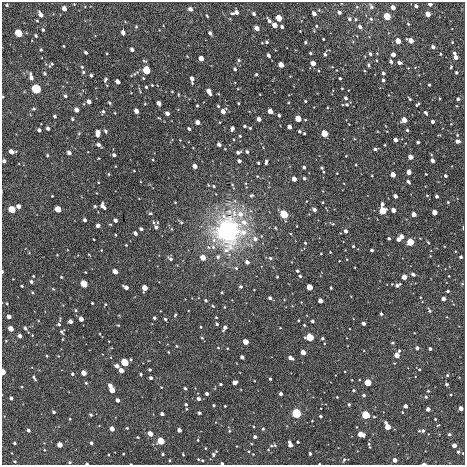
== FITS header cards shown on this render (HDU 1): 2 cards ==
NAXIS1  =                  463 / length of data axis 1
NAXIS2  =                  463 / length of data axis 2

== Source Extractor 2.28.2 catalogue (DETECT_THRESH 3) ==
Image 463 x 463 px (HDU 1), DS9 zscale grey, 1 PNG px = 1 image px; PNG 467 x 467 px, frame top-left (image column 1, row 463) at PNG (2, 2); no overlay
Background -4.98e-05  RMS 0.0018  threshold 0.00552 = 3 sigma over >= 5 px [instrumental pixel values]
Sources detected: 407; all 407 listed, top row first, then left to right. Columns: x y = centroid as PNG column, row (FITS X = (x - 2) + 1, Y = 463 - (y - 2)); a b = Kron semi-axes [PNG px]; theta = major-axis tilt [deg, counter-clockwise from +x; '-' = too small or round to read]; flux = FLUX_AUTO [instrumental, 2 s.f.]
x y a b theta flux
430 4 4 3 - 0.61
7 5 4 4 - 0.14
371 6 7 6 - 0.32
416 6 4 3 - 0.37
357 7 5 3 - 0.11
393 7 4 3 - 1.1
64 8 4 4 - 0.76
190 9 4 4 - 0.55
237 12 4 4 - 0.53
339 12 4 3 - 0.44
232 13 5 3 - 0.15
41 14 6 4 -59 0.63
254 14 3 3 - 0.31
314 14 4 3 - 0.71
428 14 4 4 - 1.8
207 16 3 2 - 0.11
387 16 4 4 - 9.4
279 18 4 4 - 3.9
349 19 5 5 - 0.28
356 19 4 3 - 0.16
371 19 4 4 - 0.2
37 21 3 3 - 0.11
269 21 5 3 - 0.4
408 24 3 2 - 0.12
275 25 4 4 - 1.6
316 26 4 4 - 0.13
136 27 4 4 - 0.14
282 27 3 3 - 0.3
360 27 4 3 - 0.37
257 28 4 4 - 0.96
43 30 4 3 - 0.16
300 31 2 2 - 0.068
19 33 5 4 - 7.6
123 33 5 3 - 0.65
210 33 4 3 - 0.39
36 36 4 3 - 0.15
323 39 3 2 - 0.11
411 40 4 4 - 1.7
398 41 4 4 - 3
267 42 4 3 - 0.22
305 42 3 3 - 0.17
452 42 4 4 - 0.099
262 43 3 2 - 0.079
64 46 3 2 - 0.09
433 47 4 3 - 0.51
132 49 4 3 - 0.46
41 50 3 2 - 0.12
86 52 4 3 - 0.24
310 53 3 3 - 0.16
454 53 4 3 - 0.18
325 54 4 3 - 0.27
370 54 3 3 - 0.25
440 54 3 3 - 0.12
268 55 4 3 - 0.35
393 55 4 4 - 0.73
456 57 4 3 - 0.95
201 58 4 4 - 1.2
239 60 5 4 - 0.21
391 61 4 3 - 0.23
399 62 4 3 - 0.54
313 63 4 4 - 1.4
51 65 8 3 44 0.2
281 65 4 3 - 2
369 65 5 3 - 0.16
82 67 4 3 - 0.12
451 67 3 2 - 0.13
235 69 3 3 - 0.23
146 70 5 4 - 7.8
83 72 4 4 - 0.19
456 72 3 3 - 0.2
44 73 4 3 - 0.17
383 73 4 3 - 0.32
256 74 3 2 - 0.13
91 75 3 3 - 0.19
31 77 8 4 -77 0.57
340 78 3 3 - 0.16
192 79 6 3 -85 0.69
105 80 5 3 - 0.2
383 80 3 3 - 0.31
118 82 4 4 - 0.81
152 85 3 2 - 0.11
429 85 3 3 - 0.16
146 87 3 3 - 0.15
36 89 6 5 - 10
238 89 3 2 - 0.082
342 89 3 2 - 0.1
209 91 6 3 -61 1.2
172 92 3 2 - 0.088
178 94 4 3 - 0.095
65 96 4 3 - 0.2
3 97 3 2 - 0.1
346 98 3 3 - 0.35
410 99 4 2 - 0.13
458 99 3 3 - 0.25
305 101 3 3 - 0.13
89 102 4 3 - 0.7
109 103 4 3 - 0.16
159 103 4 3 - 0.78
238 103 3 2 - 0.11
145 104 4 3 - 0.084
347 104 3 3 - 0.15
417 105 5 3 - 0.19
197 106 3 3 - 0.15
218 106 3 3 - 0.15
34 109 5 4 - 0.16
77 110 4 4 - 0.74
103 111 6 4 73 0.2
136 111 4 3 - 1
223 111 4 4 - 1.2
270 111 4 4 - 1.9
115 113 4 2 - 0.079
167 113 4 3 - 0.6
426 113 4 3 - 0.23
279 115 3 3 - 0.27
55 116 3 3 - 0.23
159 118 4 2 - 0.086
72 119 3 3 - 0.15
259 119 4 3 - 0.76
298 119 4 4 - 4.3
404 120 4 4 - 2.2
198 122 4 4 - 0.9
433 122 3 3 - 0.44
245 126 3 3 - 0.21
289 127 4 3 - 1.2
48 128 4 3 - 0.35
232 128 4 3 - 0.44
250 128 3 3 - 0.14
189 129 3 3 - 0.24
39 130 4 3 - 0.33
407 130 3 3 - 0.19
106 131 4 3 - 0.2
299 131 4 3 - 0.2
79 133 5 3 - 0.11
98 133 6 4 89 1.2
304 133 3 2 - 0.15
324 133 4 4 - 6.7
457 135 4 3 - 0.1
240 136 3 2 - 0.12
395 140 4 3 - 0.77
457 141 4 3 - 0.62
418 142 3 3 - 0.22
219 144 4 3 - 0.51
98 145 4 3 - 0.39
385 145 3 2 - 0.078
375 149 4 3 - 0.28
11 152 5 4 - 0.89
238 152 4 3 - 0.34
247 152 4 3 - 0.29
69 153 4 3 - 0.5
47 155 3 3 - 0.14
114 155 4 3 - 0.33
411 157 4 4 - 1.4
153 160 3 2 - 0.092
432 160 4 3 - 0.65
4 161 4 3 - 0.3
239 161 4 3 - 0.43
266 162 5 3 - 0.3
258 163 3 2 - 0.15
356 165 3 2 - 0.09
195 166 4 3 - 1
304 167 3 3 - 0.33
322 168 5 5 - 0.27
409 172 4 3 - 1.2
337 173 3 2 - 0.08
109 174 4 3 - 0.13
426 174 2 2 - 0.085
393 175 4 3 - 2.1
372 176 2 2 - 0.091
445 176 3 3 - 0.31
304 178 3 3 - 0.28
294 179 4 3 - 1.5
408 182 4 3 - 0.31
214 186 4 3 - 0.14
52 196 2 2 - 0.09
251 196 5 4 - 0.19
395 196 4 3 - 0.8
427 196 4 3 - 0.12
437 196 3 3 - 0.37
175 202 3 2 - 0.088
323 202 2 2 - 0.1
448 202 3 3 - 0.099
382 204 4 3 - 0.48
18 206 4 3 - 0.71
95 206 3 3 - 0.17
103 206 6 4 -59 0.62
12 209 4 4 - 4.8
58 209 4 4 - 3.1
314 210 4 3 - 0.51
393 210 4 3 - 1.3
383 211 5 5 - 4.6
434 212 4 4 - 2
150 213 5 4 - 0.17
240 214 9 8 - 1.1
284 214 6 5 - 5.2
414 214 4 4 - 1.1
85 220 3 3 - 0.34
115 220 4 3 - 0.45
153 222 5 3 - 0.13
157 222 4 2 - 0.09
181 222 4 4 - 0.16
244 222 8 7 - 1.1
110 224 5 3 - 0.096
333 224 4 3 - 0.13
98 225 4 3 - 0.41
297 226 2 2 - 0.067
156 227 4 3 - 0.38
275 228 4 3 - 0.12
463 228 4 2 - 0.084
141 229 4 3 - 0.33
228 231 29 27 88 22
346 231 3 3 - 0.54
135 233 4 3 - 0.46
115 235 3 2 - 0.12
402 236 4 4 - 1.4
389 238 3 3 - 0.21
255 239 6 5 - 0.6
398 239 4 3 - 0.75
94 240 2 2 - 0.084
410 242 5 4 - 5
428 242 4 3 - 0.12
305 243 3 3 - 0.13
126 245 3 2 - 0.1
353 246 3 3 - 0.18
372 250 3 3 - 0.28
321 253 2 2 - 0.097
57 255 2 2 - 0.074
89 255 3 2 - 0.086
430 256 2 2 - 0.068
218 257 6 5 - 0.28
461 257 3 3 - 0.32
203 258 4 4 - 3.3
270 258 4 4 - 0.22
170 259 6 4 -34 0.34
247 262 4 3 - 0.62
236 268 5 5 - 0.21
297 271 3 3 - 0.25
2 272 3 2 - 0.14
115 272 4 4 - 1.4
413 274 4 3 - 0.49
33 276 3 2 - 0.12
300 276 3 3 - 0.2
449 276 2 2 - 0.065
61 277 3 2 - 0.12
277 277 3 2 - 0.13
404 277 4 3 - 2.2
31 282 3 3 - 0.28
84 284 5 4 - 3.9
392 284 2 2 - 0.066
462 284 4 3 - 0.093
397 285 5 3 - 0.51
22 286 3 3 - 0.12
126 287 5 3 - 0.72
241 287 4 3 - 0.29
310 287 4 4 - 4.2
145 288 4 4 - 2.2
331 288 3 3 - 0.16
53 289 5 3 - 0.11
448 291 3 3 - 0.2
32 292 4 3 - 0.11
222 292 3 2 - 0.12
270 298 3 3 - 0.37
443 299 4 3 - 0.79
206 301 3 3 - 0.22
320 301 4 4 - 1.4
7 303 3 3 - 0.092
92 303 3 3 - 0.13
105 304 4 3 - 0.1
213 306 4 3 - 0.13
225 307 4 2 - 0.089
76 310 4 3 - 0.13
429 311 5 4 - 0.21
381 314 4 3 - 0.17
175 315 4 3 - 0.16
9 317 4 3 - 0.8
216 317 3 2 - 0.11
154 318 3 3 - 0.26
81 319 4 3 - 0.95
165 319 3 3 - 0.21
298 320 3 2 - 0.12
70 321 4 3 - 0.75
312 321 3 3 - 0.25
363 323 3 3 - 0.54
59 324 4 3 - 0.19
217 324 3 3 - 0.25
304 325 3 3 - 0.098
201 327 3 2 - 0.11
25 328 4 4 - 0.3
225 328 5 3 - 0.58
11 329 4 4 - 1.6
62 332 4 4 - 0.23
20 336 4 3 - 0.51
309 337 5 5 - 4.4
202 338 4 3 - 0.12
322 338 3 3 - 0.25
246 342 4 4 - 2.9
392 343 3 3 - 0.16
177 346 4 3 - 0.11
218 348 4 2 - 0.091
417 348 3 3 - 0.41
430 349 3 3 - 0.37
399 351 4 3 - 0.18
168 352 3 2 - 0.082
303 352 4 4 - 2.4
397 355 4 4 - 2.1
47 356 3 2 - 0.11
242 357 4 3 - 0.48
290 358 5 3 - 0.75
124 362 5 5 - 4.3
117 366 4 3 - 0.71
419 369 3 3 - 0.11
121 370 4 4 - 1.3
149 370 3 3 - 0.18
3 372 4 3 - 2.2
84 373 4 4 - 1.7
72 374 3 3 - 0.23
141 374 3 3 - 0.17
447 375 3 3 - 0.18
34 378 6 3 -59 0.23
151 378 3 3 - 0.35
270 379 3 3 - 0.19
234 382 4 4 - 1.1
86 383 4 4 - 0.14
368 383 4 4 - 7.3
221 384 3 3 - 0.21
447 384 3 3 - 0.26
110 386 4 3 - 0.74
161 387 3 2 - 0.074
185 388 3 3 - 0.23
112 390 4 4 - 3.1
353 390 3 3 - 0.2
428 391 3 3 - 0.15
207 394 3 3 - 0.41
281 394 3 3 - 0.48
364 395 3 3 - 0.25
337 397 3 2 - 0.08
426 397 4 3 - 0.19
11 398 3 3 - 0.25
199 399 3 3 - 0.49
117 400 4 3 - 0.61
186 404 3 3 - 0.22
349 404 3 3 - 0.19
214 405 3 3 - 0.19
225 406 3 3 - 0.13
405 406 4 3 - 0.89
461 408 4 4 - 1.7
186 409 3 2 - 0.099
428 409 3 3 - 0.79
54 412 3 3 - 0.26
199 413 3 3 - 0.26
296 413 6 5 - 3.8
162 414 3 3 - 0.5
91 415 3 3 - 0.21
365 415 5 5 - 3.7
320 416 3 3 - 0.22
374 417 3 3 - 0.11
70 419 3 2 - 0.096
435 419 3 3 - 0.11
312 421 2 2 - 0.079
438 425 5 3 - 0.1
357 427 4 2 - 0.077
387 427 5 4 - 3.7
127 428 3 3 - 0.1
112 429 4 3 - 1.3
263 429 4 3 - 0.18
28 430 3 3 - 0.36
179 430 4 3 - 0.66
229 431 4 4 - 0.14
422 431 7 3 3 0.4
150 434 4 4 - 1.6
361 434 4 4 - 3.3
449 434 4 4 - 0.29
138 437 3 2 - 0.13
255 437 3 3 - 0.35
198 440 3 3 - 0.099
161 441 5 4 - 5
298 442 3 3 - 0.16
15 443 3 3 - 0.2
91 443 3 3 - 0.29
290 444 6 3 -75 1.2
60 445 4 4 - 1.6
369 445 7 2 -73 0.19
454 445 4 4 - 1.2
271 446 7 5 -25 0.28
205 448 3 2 - 0.09
44 450 4 3 - 0.093
249 451 3 3 - 0.11
458 452 4 3 - 0.23
310 453 3 3 - 0.24
463 453 3 3 - 0.1
123 454 2 2 - 0.098
163 454 3 3 - 0.19
213 454 6 5 - 0.26
253 454 2 2 - 0.072
108 455 2 2 - 0.098
183 455 3 3 - 0.098
198 459 3 2 - 0.09
170 460 3 2 - 0.13
202 460 3 3 - 0.15
344 460 6 4 62 0.19
395 460 4 3 - 1.2
15 461 4 3 - 0.13
70 462 3 3 - 0.14
222 463 3 3 - 0.19
87 464 3 2 - 0.18
131 464 2 2 - 0.075
319 464 2 2 - 0.086
424 464 4 2 - 0.24
At the frame edge (FLAGS 8, measured only in part): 11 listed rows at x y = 430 4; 3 97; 4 161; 2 272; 3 372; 463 453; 222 463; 87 464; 131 464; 319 464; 424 464